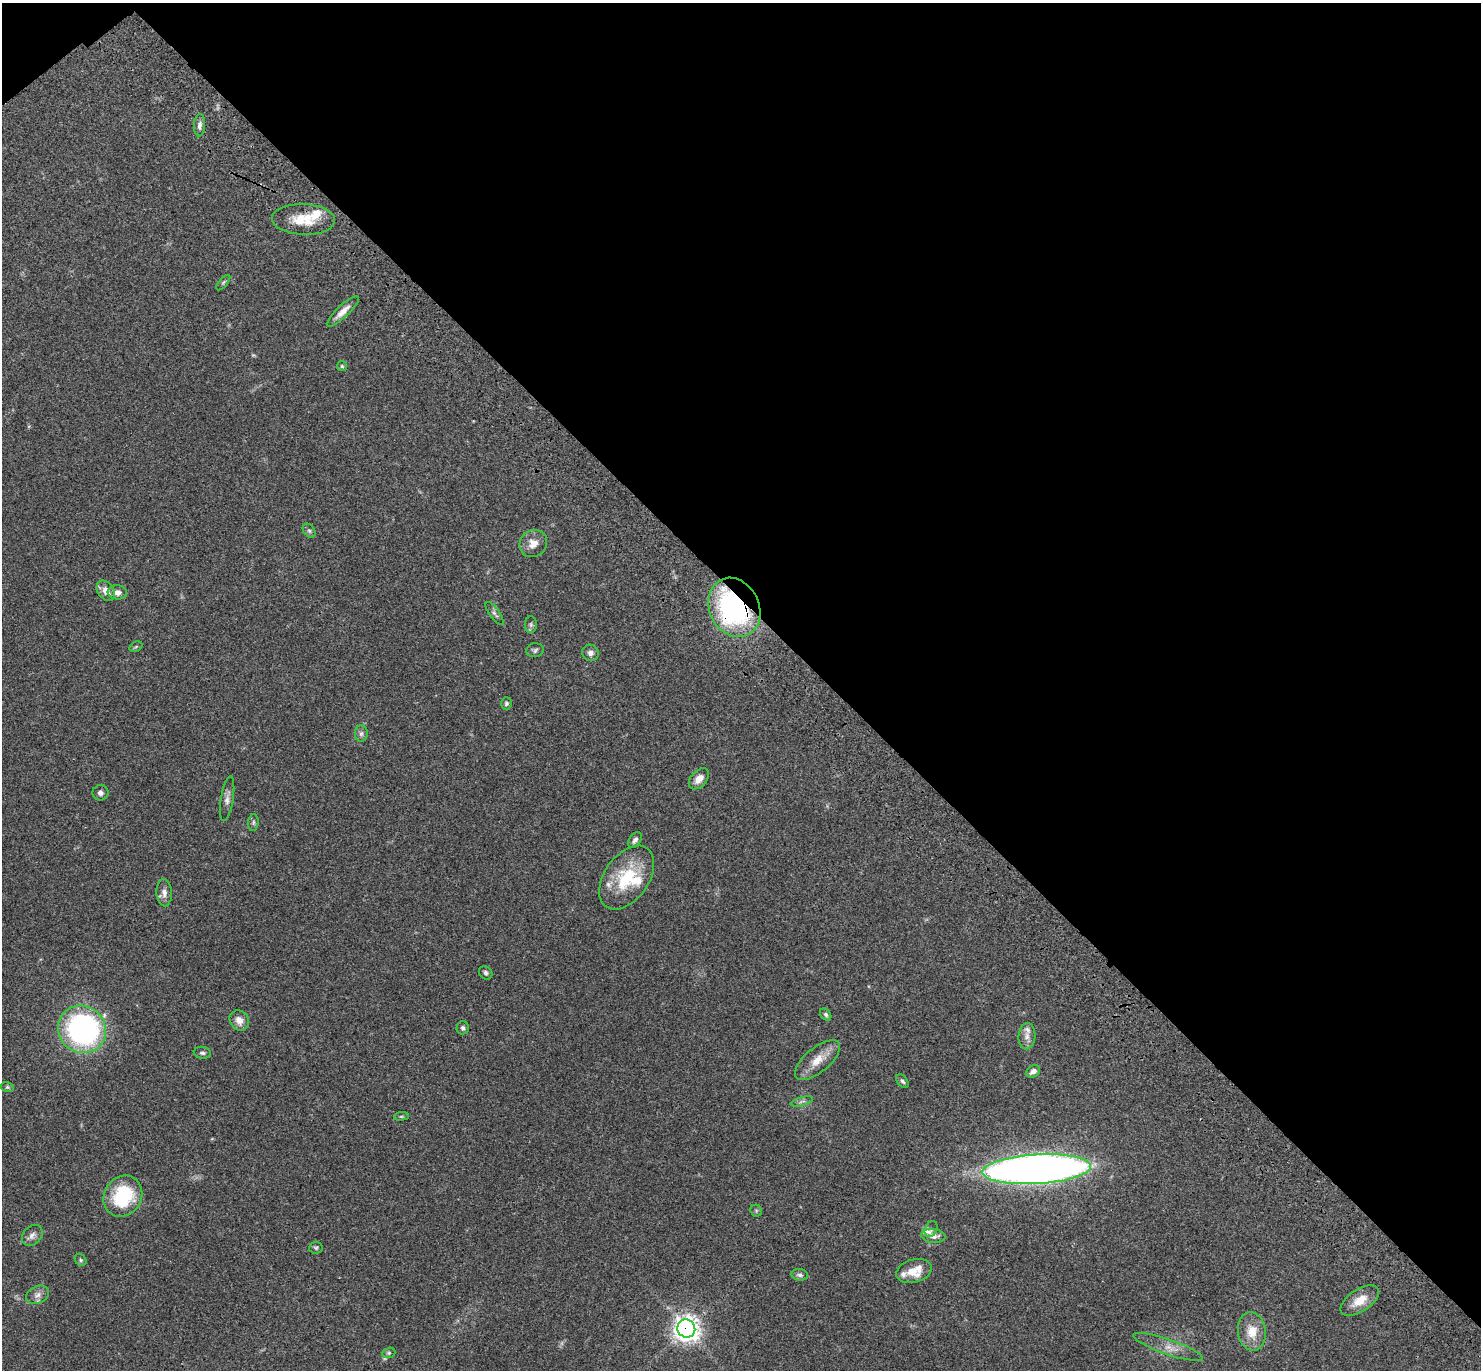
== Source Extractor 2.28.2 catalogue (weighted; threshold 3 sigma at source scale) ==
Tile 3 of 4 x 4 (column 3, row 1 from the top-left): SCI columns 3056-4534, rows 4353-5720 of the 6121 x 6108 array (HDU 1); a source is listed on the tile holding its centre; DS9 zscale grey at full resolution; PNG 1483 x 1372 px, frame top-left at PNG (2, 3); each listed source drawn as its Kron ellipse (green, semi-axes under 4 px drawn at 4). Shown black and unused: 45% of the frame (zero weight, under 3 of 4 exposures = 6% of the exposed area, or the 3 px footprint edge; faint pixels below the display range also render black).
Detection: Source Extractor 2.28.2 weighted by HDU 2 'WHT'; one run over the whole footprint, this tile lists its part. Background 0.0502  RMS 0.0054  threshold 0.0242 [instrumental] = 3 sigma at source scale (4.5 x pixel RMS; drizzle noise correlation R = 1.50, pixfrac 1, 0.05/0.05 arcsec/px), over >= 5 px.
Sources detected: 61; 2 too faint to see at this stretch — neither listed nor drawn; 6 inside a brighter listed object's ellipse — not listed separately; the other 53 listed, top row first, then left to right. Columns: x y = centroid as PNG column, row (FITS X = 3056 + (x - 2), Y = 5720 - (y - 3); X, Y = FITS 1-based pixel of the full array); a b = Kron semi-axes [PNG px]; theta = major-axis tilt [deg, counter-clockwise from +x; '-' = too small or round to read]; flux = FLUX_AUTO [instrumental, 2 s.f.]
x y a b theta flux
199 125 11 5 87 2.2
303 219 31 15 -2 14
223 283 9 4 50 0.89
343 311 21 6 43 4.7
342 366 5 5 - 0.7
309 531 8 5 -49 1.1
533 543 14 13 - 5.8
106 591 11 8 -53 4.5
117 592 9 7 -5 3.1
734 607 31 25 -63 110
495 613 13 5 -54 1.6
531 625 8 6 90 1.3
136 647 7 5 31 0.81
535 650 8 7 - 1.3
590 653 8 8 - 2.2
506 703 6 5 - 1
361 734 8 6 89 1.6
699 779 12 8 48 4.9
100 793 8 7 - 2
227 799 22 6 81 3.1
253 823 8 5 84 1
635 840 9 6 56 2
627 878 36 22 55 27
164 893 13 7 -86 3.3
486 973 7 6 - 1.2
826 1015 7 5 -52 1.1
239 1020 11 9 -52 4.5
463 1028 6 6 - 1.3
82 1029 25 23 -39 130
1027 1036 13 8 87 3.3
202 1053 8 6 -6 1.3
818 1060 27 12 40 9.1
1033 1071 7 5 34 2.9
902 1081 8 5 -50 1.1
7 1087 6 5 - 0.82
802 1101 11 3 15 1.4
401 1116 7 4 8 0.66
1037 1169 54 14 3 480
123 1196 21 18 56 33
756 1211 6 5 - 0.86
931 1229 8 6 64 1.2
32 1235 12 9 47 2.6
933 1236 12 7 -7 3.3
316 1248 6 5 - 0.9
81 1260 7 5 -50 0.81
914 1271 18 11 15 9.9
800 1275 8 6 -7 1.4
37 1295 12 8 24 2.8
1360 1301 21 11 34 8.6
686 1329 9 8 - 450
1252 1331 19 14 -83 10
1168 1347 37 7 -19 6.7
389 1353 7 5 20 0.91
Overlapping masked pixels (flux is a lower limit): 2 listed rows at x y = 734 607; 686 1329